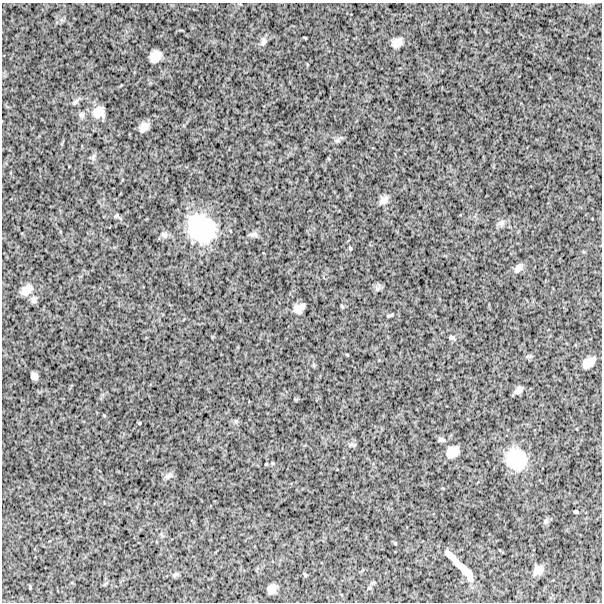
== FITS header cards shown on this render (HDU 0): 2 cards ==
NAXIS1  =                  600
NAXIS2  =                  600

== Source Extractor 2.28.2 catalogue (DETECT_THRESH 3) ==
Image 600 x 600 px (HDU 0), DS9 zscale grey, 1 PNG px = 1 image px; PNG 604 x 604 px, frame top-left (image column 1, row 600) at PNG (2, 3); no overlay
Background 1500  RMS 260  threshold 769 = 3 sigma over >= 5 px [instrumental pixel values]
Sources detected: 43; all 43 listed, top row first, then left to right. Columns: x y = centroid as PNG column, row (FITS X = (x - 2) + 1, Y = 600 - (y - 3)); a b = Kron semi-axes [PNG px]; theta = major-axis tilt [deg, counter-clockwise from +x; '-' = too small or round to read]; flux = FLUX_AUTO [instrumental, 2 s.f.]
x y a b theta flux
305 38 4 2 - 1.6e+04
263 41 12 7 77 7.0e+04
397 43 12 9 38 1.4e+05
155 56 11 8 42 2.1e+05
75 102 7 6 - 4.1e+04
98 112 15 14 - 2.2e+05
81 114 8 8 - 5.5e+04
144 127 9 7 50 1.2e+05
337 141 7 4 18 3.8e+04
93 157 10 5 69 4.9e+04
383 200 13 8 40 9.3e+04
116 216 6 5 - 3.1e+04
501 223 10 8 45 7.2e+04
201 228 30 25 -48 1.5e+06
254 234 12 6 -7 5.3e+04
164 235 10 7 -23 6.3e+04
350 248 4 3 - 1.9e+04
518 268 13 8 48 8.3e+04
378 289 8 5 45 4.6e+04
26 290 16 11 37 1.9e+05
342 306 5 4 - 2.1e+04
299 308 10 7 24 1.4e+05
390 315 9 4 17 2.9e+04
452 338 7 5 -19 3.7e+04
529 356 10 3 -10 2.3e+04
589 363 12 7 37 1.8e+05
34 376 7 6 - 9.5e+04
519 390 9 5 42 7.5e+04
104 415 5 3 - 1.4e+04
139 423 3 3 - 1.6e+04
441 440 8 5 -16 4.5e+04
452 452 14 10 34 2.1e+05
516 460 21 20 - 7.8e+05
169 476 12 6 37 6.1e+04
576 511 7 3 -9 2.0e+04
546 521 7 6 - 3.9e+04
395 543 4 4 - 1.8e+04
460 566 39 6 -47 4.2e+05
538 570 11 8 42 1.3e+05
305 574 7 3 -71 1.7e+04
175 575 7 5 31 3.3e+04
369 588 6 5 - 2.2e+04
272 589 9 7 53 1.3e+05